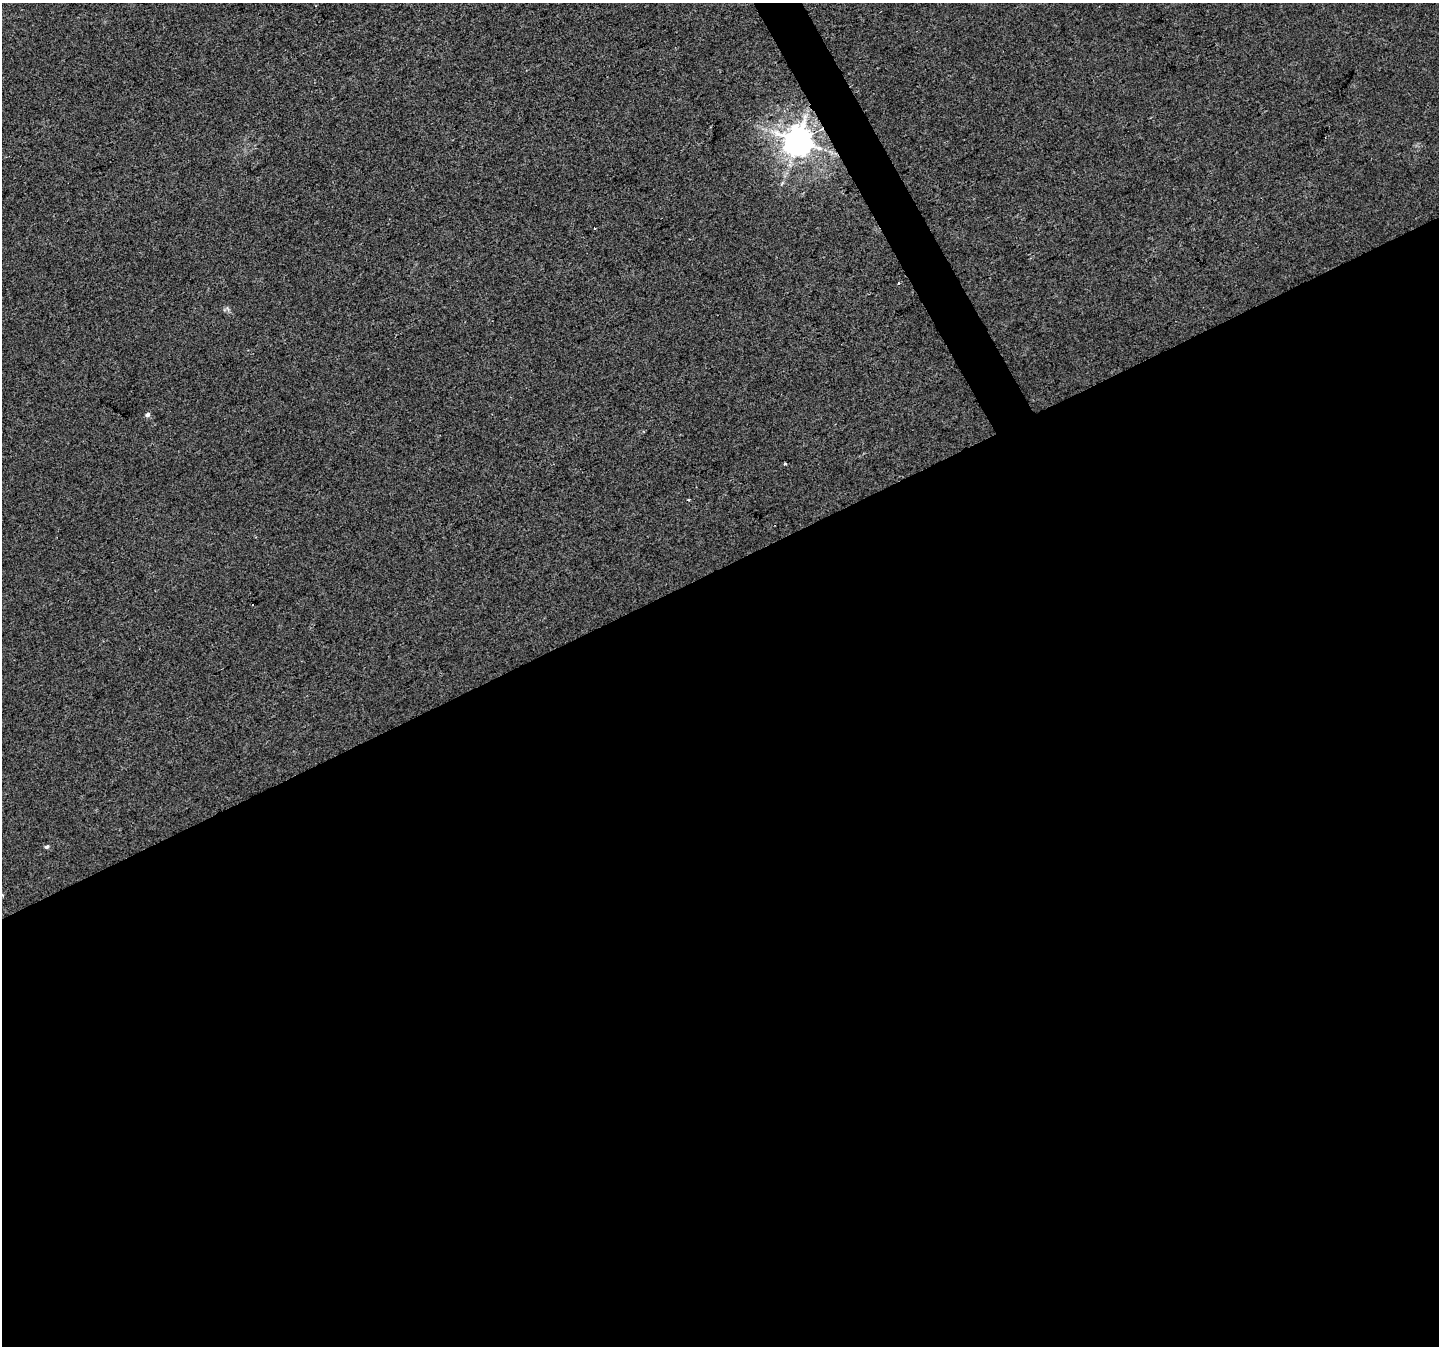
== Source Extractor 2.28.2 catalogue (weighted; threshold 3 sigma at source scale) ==
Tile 15 of 4 x 4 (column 3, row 4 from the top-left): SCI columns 2877-4313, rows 100-1443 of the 5753 x 5632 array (HDU 1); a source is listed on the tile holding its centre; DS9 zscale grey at full resolution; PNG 1441 x 1348 px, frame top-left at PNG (2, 3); no overlay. Shown black and unused: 59% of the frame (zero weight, under 2 of 3 exposures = <1% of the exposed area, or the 3 px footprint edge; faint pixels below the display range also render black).
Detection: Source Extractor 2.28.2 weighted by HDU 2 'WHT'; one run over the whole footprint, this tile lists its part. Background 0.0138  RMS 0.0048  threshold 0.0217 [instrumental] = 3 sigma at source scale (4.5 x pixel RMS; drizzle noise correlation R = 1.50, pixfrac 1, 0.0396/0.0396 arcsec/px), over >= 5 px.
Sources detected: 6; all 6 listed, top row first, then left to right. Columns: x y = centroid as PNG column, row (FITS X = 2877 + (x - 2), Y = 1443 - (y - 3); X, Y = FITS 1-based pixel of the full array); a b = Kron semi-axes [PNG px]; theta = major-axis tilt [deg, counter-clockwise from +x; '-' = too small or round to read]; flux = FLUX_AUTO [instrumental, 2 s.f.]
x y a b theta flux
797 141 9 9 - 860
595 228 3 2 - 0.5
147 415 6 5 - 1.5
785 464 3 3 - 2.5
688 500 4 2 - 0.47
47 847 5 4 - 1
Overlapping masked pixels (flux is a lower limit): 1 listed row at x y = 797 141